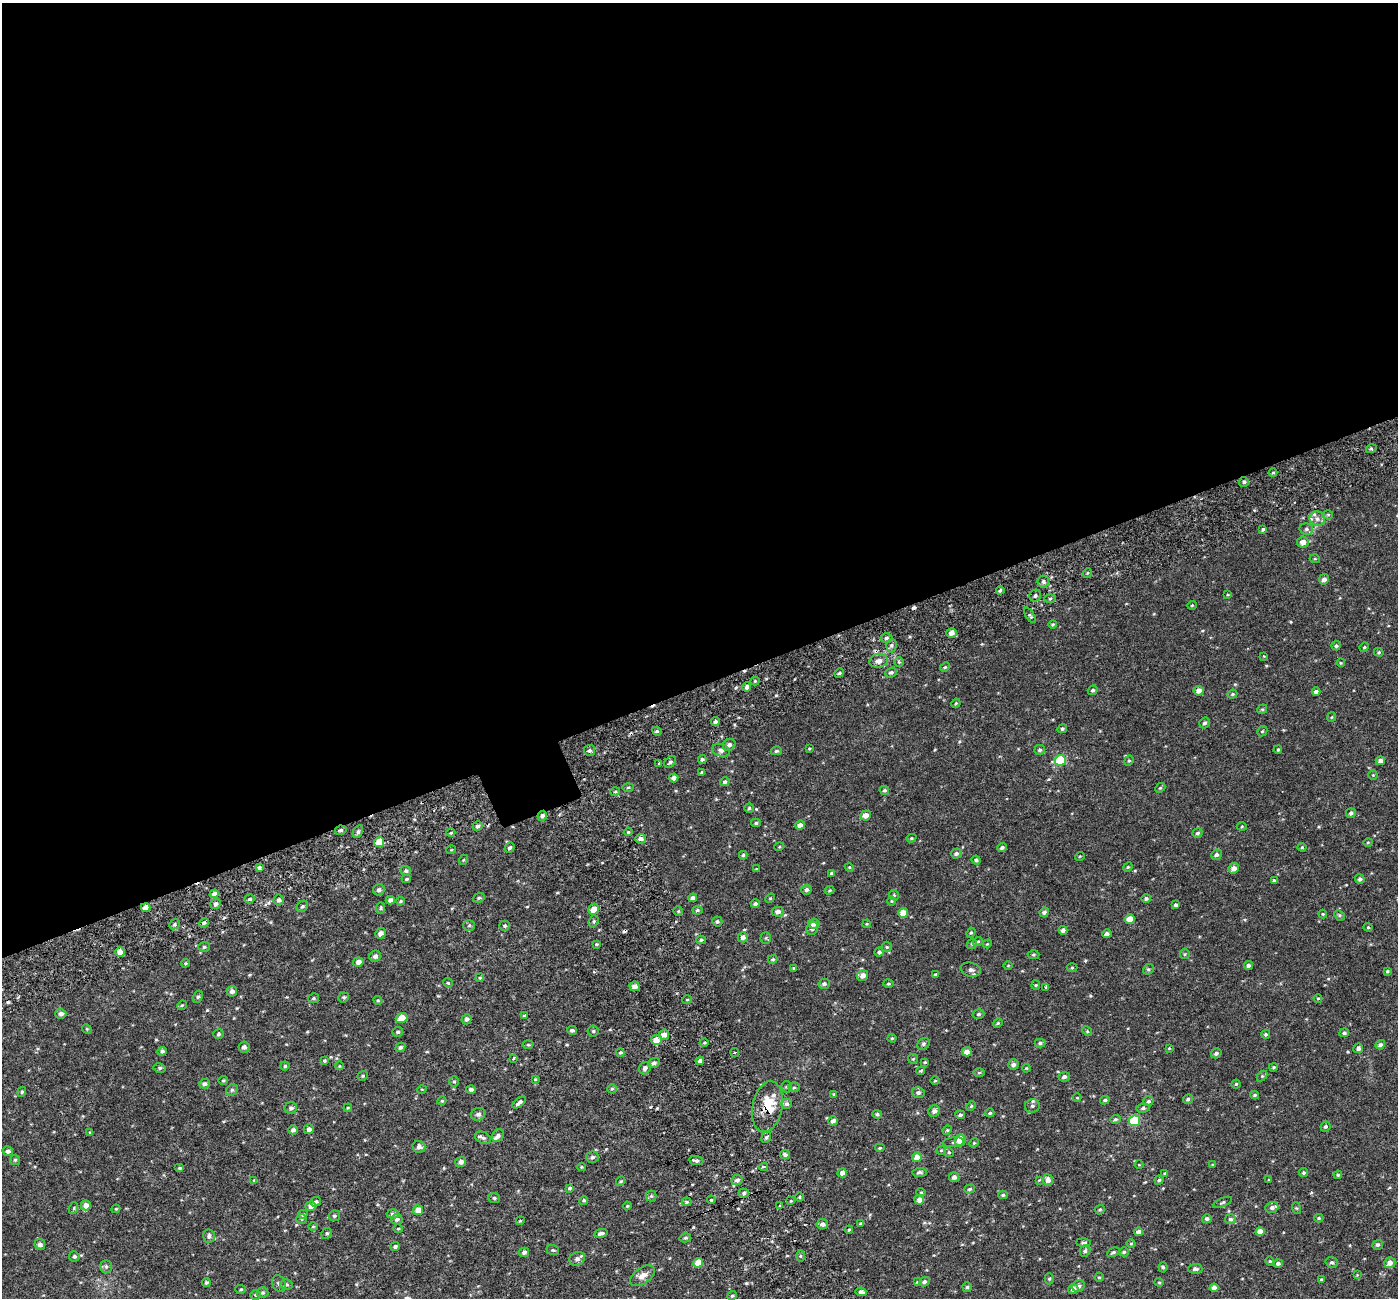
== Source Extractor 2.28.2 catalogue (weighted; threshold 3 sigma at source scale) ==
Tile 2 of 4 x 4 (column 2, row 1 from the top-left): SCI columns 1459-2854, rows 4111-5406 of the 5706 x 5572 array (HDU 1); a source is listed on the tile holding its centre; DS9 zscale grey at full resolution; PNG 1400 x 1300 px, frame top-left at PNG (2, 3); each listed source drawn as its Kron ellipse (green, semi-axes under 4 px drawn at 4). Shown black and unused: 53% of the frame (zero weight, under 3 of 6 exposures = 5% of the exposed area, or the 3 px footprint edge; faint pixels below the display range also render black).
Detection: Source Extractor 2.28.2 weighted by HDU 2 'WHT'; one run over the whole footprint, this tile lists its part. Background 0.0028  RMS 0.0023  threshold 0.00929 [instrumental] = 3 sigma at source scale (4.09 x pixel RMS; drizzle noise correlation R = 1.36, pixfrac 0.8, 0.0396/0.0396 arcsec/px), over >= 5 px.
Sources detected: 418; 5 cosmic-ray / hot-pixel residue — neither listed nor drawn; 12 inside a brighter listed object's ellipse — not listed separately; the other 401 listed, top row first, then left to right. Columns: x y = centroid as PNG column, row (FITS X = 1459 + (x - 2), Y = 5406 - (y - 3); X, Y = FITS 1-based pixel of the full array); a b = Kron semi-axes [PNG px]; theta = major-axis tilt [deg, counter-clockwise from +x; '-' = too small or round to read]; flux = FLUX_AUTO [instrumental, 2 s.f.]
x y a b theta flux
1371 449 5 3 - 0.26
1273 472 4 3 - 0.22
1244 482 5 4 - 0.43
1328 515 5 5 - 0.28
1317 519 8 7 - 1.1
1263 529 4 3 - 0.38
1306 529 7 5 -14 0.51
1303 542 6 5 - 1.4
1315 559 5 3 - 0.17
1087 573 5 3 - 0.2
1324 579 5 5 - 0.86
1043 582 6 5 - 0.59
1000 590 4 3 - 0.32
1228 595 4 2 - 0.16
1035 596 6 5 - 0.51
1050 599 5 4 - 0.26
1192 605 5 4 - 0.23
1030 615 9 3 -56 0.36
1052 624 4 3 - 0.26
952 633 5 5 - 0.96
886 638 6 4 -1 0.54
891 645 7 5 88 0.45
1336 646 4 4 - 0.38
1364 647 5 4 - 0.25
1379 652 5 4 - 0.25
1264 656 4 4 - 0.17
879 661 9 7 10 1.2
899 662 5 5 - 0.31
1341 663 4 4 - 0.19
945 667 5 4 - 0.25
891 672 6 5 - 0.43
839 673 5 4 - 0.31
755 681 4 4 - 0.25
747 687 4 4 - 0.48
1093 690 5 4 - 0.43
1199 691 5 5 - 1.1
1316 692 4 4 - 0.76
1232 694 5 4 - 0.27
956 703 5 3 - 0.21
1262 709 5 4 - 0.27
1331 717 5 4 - 0.21
715 722 4 4 - 0.57
1205 723 6 5 - 0.46
1062 729 5 4 - 0.41
657 731 5 4 - 0.31
1262 731 5 4 - 0.25
729 745 6 5 - 0.8
809 749 4 3 - 0.2
589 750 5 5 - 0.44
721 750 9 6 -18 0.73
1040 750 5 5 - 0.43
1278 750 4 3 - 0.23
776 751 5 4 - 0.35
702 759 4 4 - 0.38
1060 760 6 5 - 10
1129 761 5 4 - 0.27
1380 761 5 4 - 0.73
670 762 6 5 - 0.46
659 763 4 3 - 0.19
702 772 4 3 - 0.3
1373 775 5 4 - 0.23
674 778 5 4 - 0.96
725 782 5 4 - 0.42
628 787 5 3 - 0.24
1160 788 6 4 42 0.27
884 790 5 4 - 0.36
615 792 5 3 - 0.21
749 808 4 4 - 0.23
1351 813 5 4 - 0.48
866 815 5 5 - 1.4
542 816 5 5 - 0.66
756 823 5 4 - 0.3
800 825 5 4 - 1
478 826 5 4 - 0.53
1242 826 5 3 - 0.19
341 830 6 4 13 0.45
358 832 7 4 63 0.44
628 832 4 3 - 0.23
451 833 4 4 - 0.24
1197 833 5 5 - 0.4
911 838 5 4 - 0.26
641 839 5 4 - 0.95
379 842 5 5 - 3.6
1368 842 4 3 - 0.19
779 847 5 3 - 0.17
1302 847 4 4 - 0.24
509 848 5 4 - 0.52
1002 848 4 4 - 0.47
451 850 5 3 - 0.17
956 854 5 5 - 0.48
743 855 4 4 - 0.31
1216 855 6 5 - 0.51
1080 856 5 3 - 0.15
463 860 5 3 - 0.18
976 860 5 4 - 0.4
259 867 3 3 - 1.1
849 867 4 3 - 0.18
1128 867 5 4 - 0.26
1234 868 5 5 - 1.3
756 869 4 4 - 0.18
406 871 5 4 - 0.39
832 873 4 4 - 0.4
406 879 5 3 - 0.27
1360 879 4 4 - 0.5
1274 880 3 3 - 0.26
806 889 5 5 - 0.49
379 890 6 5 - 0.6
829 890 5 4 - 0.25
214 894 4 4 - 1
894 895 5 4 - 0.27
479 898 6 4 21 0.32
693 898 4 4 - 0.7
770 898 5 4 - 0.22
1146 898 4 4 - 0.45
250 899 5 4 - 0.33
278 900 5 5 - 0.59
390 900 4 4 - 0.68
400 901 4 3 - 0.26
892 901 5 3 - 0.2
215 904 5 5 - 0.51
755 904 4 4 - 0.43
1176 905 4 4 - 0.46
302 906 6 5 - 0.36
146 907 5 4 - 1.8
381 908 6 4 88 0.29
593 909 5 5 - 1.7
697 910 5 4 - 0.35
678 911 5 4 - 0.25
778 912 6 5 - 0.75
1044 912 5 4 - 0.57
903 913 5 4 - 2.3
1323 914 4 4 - 0.19
1339 915 6 4 -45 0.29
1130 919 5 4 - 2.1
594 921 6 4 70 0.35
717 921 5 5 - 0.42
204 923 5 4 - 0.38
814 923 6 5 - 1.3
175 924 6 4 40 0.36
867 924 4 4 - 0.19
469 925 6 5 - 0.34
504 926 5 5 - 0.32
1368 927 4 4 - 0.22
812 928 7 5 67 0.65
1063 930 4 4 - 0.85
381 933 5 5 - 0.88
971 933 5 4 - 0.25
1107 934 5 4 - 0.56
743 937 5 5 - 0.78
766 938 5 5 - 0.28
701 940 5 4 - 0.3
978 941 5 3 - 0.18
596 944 4 4 - 0.22
972 944 5 4 - 0.26
987 944 4 3 - 0.19
204 947 6 5 - 0.33
887 947 5 5 - 0.27
120 952 5 4 - 1.6
879 952 5 4 - 0.41
1185 954 5 4 - 0.26
1033 955 6 4 1 0.29
375 956 6 5 - 0.71
773 959 5 4 - 0.27
358 962 5 4 - 1.1
185 963 4 3 - 0.22
1248 965 4 4 - 0.56
1008 966 5 3 - 0.16
1072 967 5 3 - 0.2
793 968 4 3 - 0.2
1148 969 6 5 - 0.35
971 970 10 7 -13 0.79
1387 971 4 4 - 0.25
935 974 4 4 - 0.28
863 976 5 5 - 1.3
480 978 4 4 - 0.25
448 983 5 4 - 0.27
824 984 5 5 - 0.5
888 984 5 4 - 0.3
1036 985 5 4 - 0.23
634 986 5 4 - 1
1046 987 4 3 - 0.53
232 991 5 5 - 0.75
198 997 6 4 61 0.34
344 997 5 5 - 0.33
314 998 5 5 - 0.3
1318 998 4 3 - 0.17
378 1000 4 4 - 0.23
687 1000 5 3 - 0.19
182 1005 5 4 - 0.24
61 1014 5 5 - 0.69
978 1014 6 4 16 0.38
524 1016 4 3 - 0.24
402 1018 6 5 - 3
467 1019 5 5 - 0.6
998 1023 5 4 - 0.26
87 1029 5 4 - 0.21
572 1030 5 4 - 0.51
593 1031 5 5 - 0.32
1087 1031 5 4 - 0.22
398 1032 5 5 - 0.34
1344 1033 5 4 - 0.44
218 1034 5 4 - 0.36
1266 1034 4 4 - 0.33
664 1035 5 5 - 1.1
892 1038 4 4 - 0.22
656 1040 5 5 - 2
704 1043 4 3 - 0.23
1040 1043 5 4 - 0.42
923 1044 7 5 39 0.39
528 1045 5 3 - 0.2
1380 1045 5 4 - 0.56
244 1047 5 5 - 0.73
400 1047 5 4 - 0.45
1169 1048 4 4 - 0.18
1358 1048 5 5 - 0.6
162 1051 4 4 - 0.49
620 1052 4 4 - 0.26
967 1052 5 4 - 1.1
735 1053 4 2 - 0.31
1216 1053 5 4 - 0.44
514 1058 3 3 - 0.57
913 1059 5 5 - 0.25
324 1061 4 4 - 0.27
700 1061 4 4 - 0.63
925 1062 3 3 - 0.21
654 1063 6 5 - 0.6
1013 1064 5 5 - 0.65
285 1066 4 4 - 0.34
339 1066 4 3 - 0.14
1273 1067 4 3 - 0.27
160 1068 6 5 - 0.38
645 1068 6 5 - 0.65
1026 1068 4 3 - 0.19
921 1071 4 3 - 0.21
979 1072 6 4 1 0.27
363 1076 5 4 - 0.28
1262 1076 6 4 45 0.27
1064 1077 5 4 - 0.59
535 1079 4 3 - 0.16
223 1080 5 4 - 0.25
454 1081 5 4 - 0.27
935 1081 5 3 - 0.19
204 1084 5 4 - 0.52
1236 1084 4 4 - 0.27
786 1087 5 5 - 0.34
794 1087 5 5 - 0.35
422 1089 5 3 - 0.17
471 1089 5 3 - 0.41
612 1089 5 4 - 0.26
232 1090 6 5 - 0.36
22 1092 5 4 - 0.32
918 1093 6 5 - 0.5
834 1094 4 4 - 0.2
1255 1095 4 3 - 0.36
1077 1098 4 3 - 0.15
1188 1099 5 4 - 0.41
1105 1100 5 4 - 0.36
442 1101 4 4 - 0.22
1148 1101 5 4 - 0.48
519 1102 8 3 39 0.65
787 1104 5 5 - 0.46
971 1106 5 3 - 0.24
1032 1106 7 6 - 0.59
767 1107 25 15 79 5.5
291 1108 6 6 - 0.55
348 1108 4 3 - 0.19
1143 1108 6 4 10 0.39
934 1111 6 5 - 0.76
990 1113 4 4 - 0.34
478 1114 7 6 - 0.7
877 1114 5 4 - 0.38
960 1115 5 4 - 0.46
1115 1119 5 4 - 0.32
833 1121 5 4 - 0.82
1134 1121 5 5 - 11
1325 1126 5 4 - 0.44
309 1129 5 5 - 0.76
293 1130 4 4 - 0.59
947 1130 5 4 - 0.24
90 1133 4 4 - 0.2
498 1136 7 5 53 0.55
766 1137 6 4 66 0.41
483 1138 8 5 -26 0.64
960 1141 6 5 - 2
953 1142 11 4 5 0.44
974 1143 5 4 - 0.24
419 1147 6 6 - 0.72
880 1148 5 4 - 0.25
941 1150 5 4 - 0.21
8 1151 5 5 - 0.67
949 1152 5 4 - 0.32
785 1155 5 4 - 0.58
592 1157 6 5 - 0.52
917 1157 5 4 - 2
15 1160 5 5 - 0.33
696 1160 7 4 -8 0.5
461 1162 5 5 - 0.88
1139 1165 4 3 - 0.14
1213 1165 4 3 - 0.23
581 1167 4 4 - 0.23
764 1167 4 3 - 0.32
179 1168 5 4 - 0.27
919 1172 7 4 6 0.48
842 1173 5 4 - 1.1
1165 1173 3 3 - 0.2
1304 1173 4 4 - 0.34
1338 1175 4 4 - 0.23
954 1177 5 5 - 0.81
254 1180 4 4 - 0.23
737 1180 6 5 - 0.66
1039 1180 4 4 - 0.16
1048 1180 6 5 - 1.1
1159 1180 5 4 - 0.3
1269 1180 4 3 - 0.19
620 1181 5 4 - 0.27
569 1188 4 3 - 0.38
970 1189 5 4 - 0.36
921 1192 4 4 - 0.22
744 1193 5 4 - 0.44
1003 1195 4 4 - 0.29
651 1196 5 5 - 0.32
799 1197 5 3 - 0.21
494 1198 6 5 - 0.35
584 1200 4 4 - 0.35
711 1200 4 3 - 0.18
919 1200 5 5 - 1.1
791 1201 4 3 - 0.19
315 1202 5 4 - 0.4
686 1202 5 4 - 0.29
1222 1202 10 4 24 0.4
86 1205 5 5 - 1
311 1206 5 5 - 1.2
627 1206 4 3 - 0.19
780 1206 4 3 - 0.29
1272 1207 7 5 22 0.6
74 1208 6 4 72 0.28
1296 1208 6 4 -71 0.23
116 1209 4 4 - 0.23
418 1210 5 5 - 1.8
1100 1210 5 4 - 0.29
303 1214 5 4 - 0.4
393 1214 6 4 -4 0.49
334 1216 6 5 - 0.41
1319 1218 4 4 - 0.28
302 1219 5 5 - 0.29
397 1219 6 5 - 0.57
1207 1219 5 4 - 0.49
1230 1219 5 5 - 0.49
520 1221 4 3 - 0.21
822 1224 6 5 - 0.72
861 1224 4 4 - 0.35
313 1227 5 3 - 0.21
398 1228 5 3 - 0.23
849 1230 4 3 - 0.24
1138 1232 4 4 - 0.98
1260 1232 4 4 - 2
327 1233 5 5 - 0.35
601 1233 7 4 13 0.56
209 1236 7 6 - 0.54
685 1238 6 4 14 0.32
1083 1243 7 4 -1 0.37
1131 1243 4 3 - 0.2
40 1245 5 5 - 0.8
1378 1245 5 4 - 0.51
395 1246 4 4 - 0.39
553 1250 6 5 - 0.29
1085 1251 6 5 - 0.42
524 1252 5 4 - 0.58
1113 1252 6 4 27 0.39
1124 1252 5 4 - 0.35
74 1256 5 5 - 0.46
800 1256 6 4 90 0.33
577 1259 8 6 22 0.82
1270 1261 4 4 - 0.22
1332 1262 6 5 - 0.43
698 1263 5 4 - 2.8
1278 1263 5 4 - 0.52
1390 1263 5 5 - 1.2
106 1267 6 5 - 0.44
1163 1267 5 4 - 0.32
1195 1269 7 5 2 0.56
1357 1275 3 3 - 0.15
643 1276 14 8 35 1.4
1099 1277 5 4 - 0.26
1049 1279 5 4 - 0.3
1321 1279 4 3 - 0.19
206 1282 4 4 - 0.34
917 1282 4 4 - 0.17
924 1282 5 4 - 0.51
1159 1282 4 4 - 0.21
279 1284 9 6 -69 0.56
286 1284 6 5 - 0.36
1078 1286 6 5 - 0.67
967 1287 5 4 - 0.33
1214 1288 4 4 - 1.3
241 1289 5 4 - 0.27
1073 1289 5 4 - 0.95
861 1292 5 4 - 0.66
262 1293 6 5 - 0.38
255 1295 5 4 - 0.28
732 1296 5 4 - 0.29
Overlapping masked pixels (flux is a lower limit): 4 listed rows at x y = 542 816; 341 830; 146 907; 767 1107